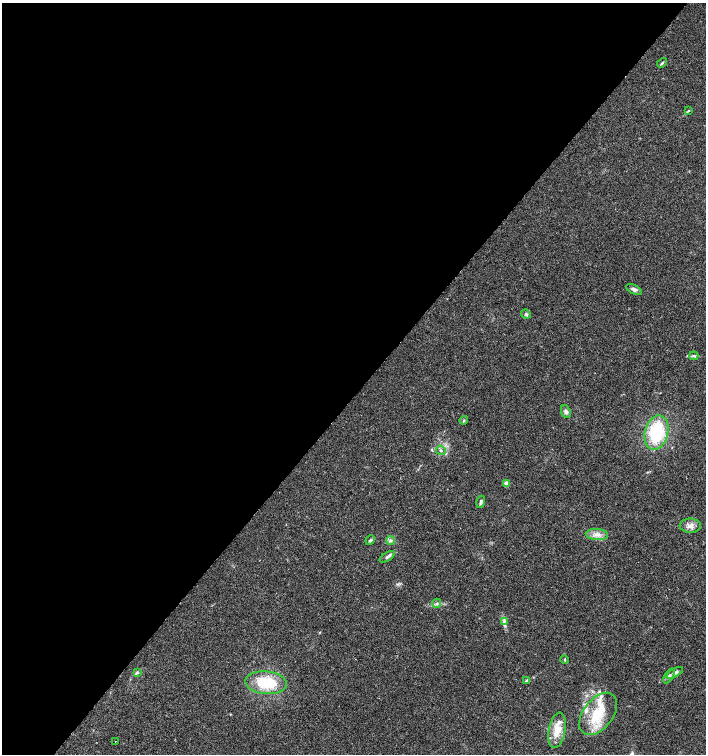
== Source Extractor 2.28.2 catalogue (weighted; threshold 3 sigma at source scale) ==
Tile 5 of 4 x 4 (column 1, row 2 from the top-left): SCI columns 232-1639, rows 3009-4512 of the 6027 x 6022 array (HDU 1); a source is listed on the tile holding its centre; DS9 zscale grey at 2 x 2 block average (1 PNG px = mean of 2 x 2 image px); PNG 708 x 756 px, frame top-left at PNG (2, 3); each listed source drawn as its Kron ellipse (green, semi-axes under 4 px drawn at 4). Shown black and unused: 52% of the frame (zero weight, under 2 of 3 exposures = <1% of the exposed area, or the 3 px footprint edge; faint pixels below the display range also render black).
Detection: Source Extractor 2.28.2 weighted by HDU 2 'WHT'; one run over the whole footprint, this tile lists its part. Background 0.0317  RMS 0.0047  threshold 0.0212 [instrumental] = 3 sigma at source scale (4.5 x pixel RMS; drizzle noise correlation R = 1.50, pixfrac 1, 0.0396/0.0396 arcsec/px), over >= 5 px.
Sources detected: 32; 5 inside a brighter listed object's ellipse — not listed separately; the other 27 listed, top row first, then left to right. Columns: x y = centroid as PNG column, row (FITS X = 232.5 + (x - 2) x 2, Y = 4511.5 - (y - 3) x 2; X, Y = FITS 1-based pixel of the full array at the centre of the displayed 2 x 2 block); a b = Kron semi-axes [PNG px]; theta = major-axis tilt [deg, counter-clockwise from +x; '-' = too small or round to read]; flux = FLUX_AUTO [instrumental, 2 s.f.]
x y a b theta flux
662 63 6 2 46 1.3
689 111 4 2 - 1
634 290 9 4 -27 3.1
526 314 5 4 - 2.1
694 356 4 3 - 1.5
566 412 7 4 -67 3.1
464 420 4 2 - 1.1
656 432 17 11 76 63
441 450 5 4 - 2.1
506 483 3 3 - 11
481 502 6 3 74 2.2
690 526 10 7 0 6.6
597 535 11 5 -4 7.2
370 540 5 3 - 1.9
391 541 4 3 - 1.7
387 557 8 3 32 2.6
437 603 4 3 - 2.1
504 621 4 2 - 1.7
565 660 4 2 - 0.89
137 672 3 3 - 1.1
675 673 9 4 29 3.2
669 676 8 4 58 3.5
527 680 3 3 - 1.1
266 683 21 11 -5 42
598 714 24 14 52 40
557 730 18 8 80 16
116 741 2 2 - 1.3
Diffuse or blended objects may show on this block-average render without a row.